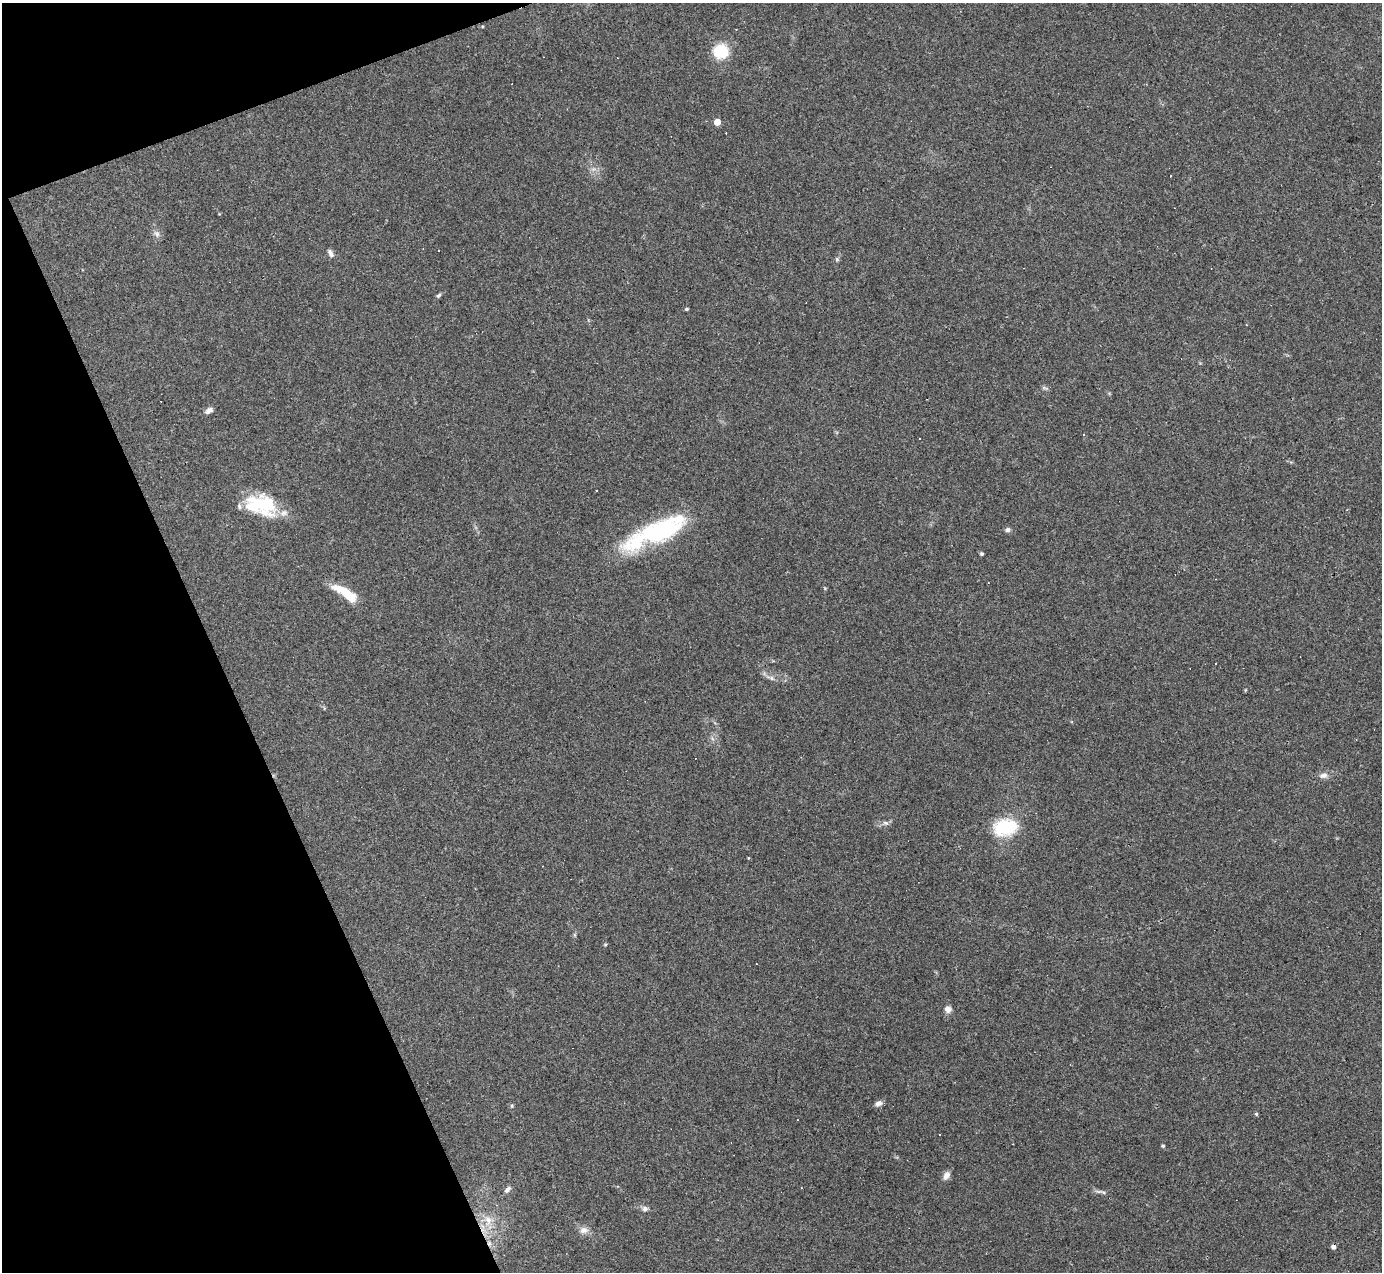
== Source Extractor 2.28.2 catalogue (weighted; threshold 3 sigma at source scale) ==
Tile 5 of 4 x 4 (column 1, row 2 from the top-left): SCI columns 1-1380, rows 2819-4088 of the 5521 x 5507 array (HDU 1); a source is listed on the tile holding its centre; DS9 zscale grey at full resolution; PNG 1384 x 1274 px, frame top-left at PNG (2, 3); no overlay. Shown black and unused: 18% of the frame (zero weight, under 3 of 4 exposures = <1% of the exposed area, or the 3 px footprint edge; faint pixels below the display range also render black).
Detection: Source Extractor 2.28.2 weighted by HDU 2 'WHT'; one run over the whole footprint, this tile lists its part. Background 0.0844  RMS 0.0057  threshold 0.0257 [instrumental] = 3 sigma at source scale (4.5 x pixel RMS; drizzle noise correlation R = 1.50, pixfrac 1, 0.05/0.05 arcsec/px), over >= 5 px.
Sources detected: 47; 12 cosmic-ray / hot-pixel residue — not listed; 1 inside a brighter listed object's ellipse — not listed separately; the other 34 listed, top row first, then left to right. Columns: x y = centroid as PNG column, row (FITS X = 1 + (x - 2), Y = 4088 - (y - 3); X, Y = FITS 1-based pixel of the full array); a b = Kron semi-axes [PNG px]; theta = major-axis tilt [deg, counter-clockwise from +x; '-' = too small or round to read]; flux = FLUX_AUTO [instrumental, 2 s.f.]
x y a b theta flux
721 51 13 13 - 21
717 122 5 5 - 9.8
157 234 9 7 -45 2.1
331 253 10 6 -61 2.1
438 295 7 4 43 1
687 309 4 3 - 0.84
1044 388 10 4 -22 1
209 410 10 6 31 2.3
920 438 3 2 - 0.41
260 504 37 21 -7 33
1007 530 7 6 - 1.6
661 531 62 21 21 72
982 554 4 3 - 1.1
346 593 30 9 -34 19
771 678 6 5 - 1.2
1324 775 11 7 19 2.8
886 823 9 5 -26 1.4
1005 827 26 17 12 30
748 858 4 2 - 0.36
542 866 2 2 - 0.31
605 945 5 3 - 0.56
948 1009 9 9 - 2.7
878 1103 9 6 21 2.3
1256 1114 4 4 - 0.82
940 1134 3 3 - 1.5
1163 1146 4 4 - 0.79
946 1175 10 7 59 3.2
507 1189 10 5 45 2
1099 1191 12 4 -1 1.6
497 1205 4 4 - 0.57
645 1209 8 7 - 1.8
488 1220 16 10 -83 7.6
584 1230 13 10 0 3.5
1333 1247 6 4 -67 1.8
Overlapping masked pixels (flux is a lower limit): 1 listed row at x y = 1333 1247
Unlisted compact peaks at least as high as the median listed source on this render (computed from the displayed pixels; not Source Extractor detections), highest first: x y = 837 259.